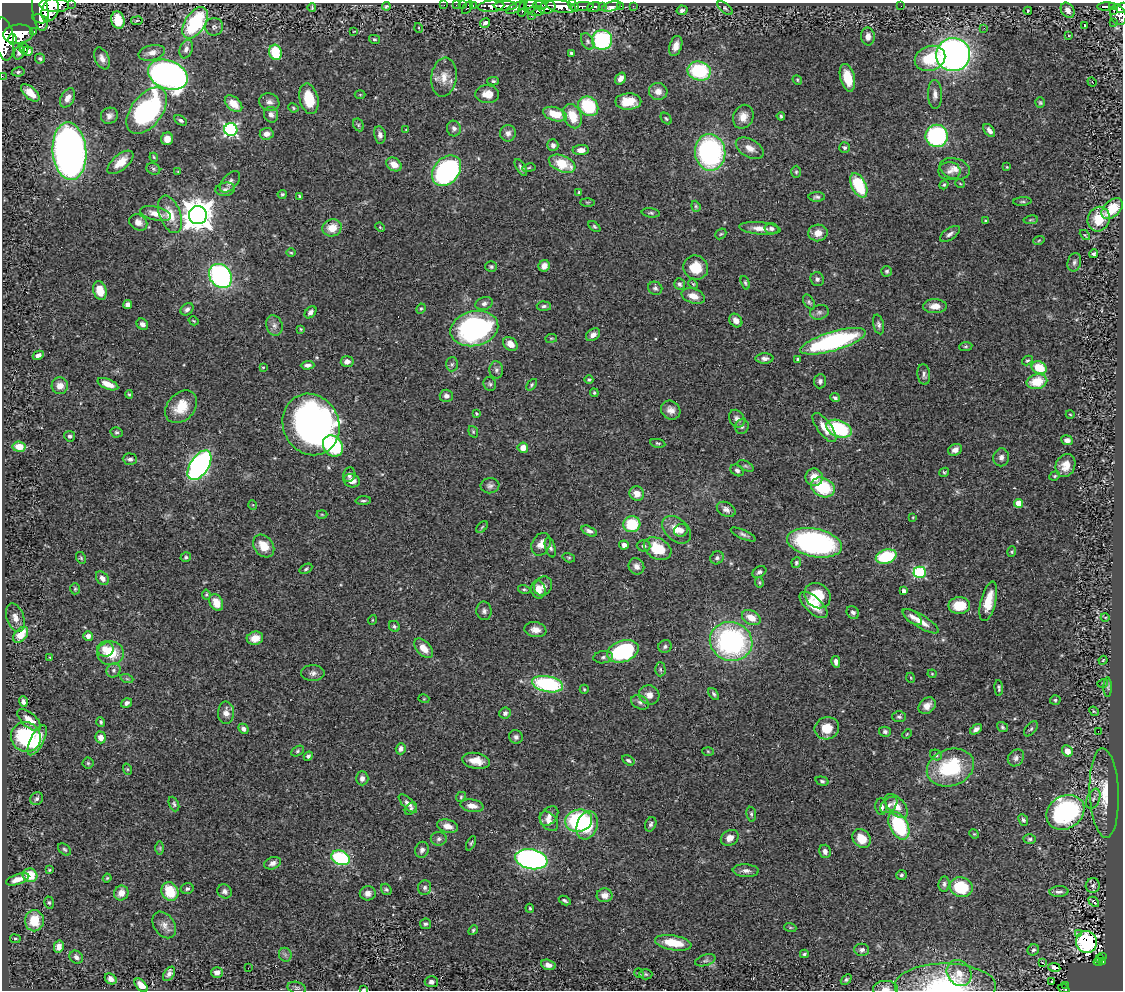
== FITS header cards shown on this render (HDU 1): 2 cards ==
NAXIS1  =                 1121
NAXIS2  =                  988

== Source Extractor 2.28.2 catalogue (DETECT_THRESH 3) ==
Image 1121 x 988 px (HDU 1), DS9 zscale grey, 1 PNG px = 1 image px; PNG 1125 x 992 px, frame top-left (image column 1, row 988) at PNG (2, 3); each listed source drawn as its Kron ellipse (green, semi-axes under 4 px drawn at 4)
Background 0.536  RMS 0.029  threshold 0.0864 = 3 sigma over >= 5 px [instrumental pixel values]
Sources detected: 466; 1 with non-positive FLUX_AUTO (blend fragments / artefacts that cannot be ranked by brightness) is neither listed nor drawn; the other 465 listed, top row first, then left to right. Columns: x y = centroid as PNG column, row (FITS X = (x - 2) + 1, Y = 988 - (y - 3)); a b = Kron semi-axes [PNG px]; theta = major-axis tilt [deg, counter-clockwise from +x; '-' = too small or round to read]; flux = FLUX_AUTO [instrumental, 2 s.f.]
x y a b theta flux
71 3 2 2 - 19
54 5 15 7 -3 1800
444 5 2 2 - 8.4
456 5 2 2 - 5.9
462 5 2 2 - 7.5
473 5 3 2 - 17
540 5 7 3 -7 210
386 6 4 3 - 3.2
491 6 13 5 4 920
505 6 11 4 1 680
530 6 7 6 - 340
573 6 6 3 -57 310
611 6 10 4 17 63
621 6 2 2 - 9.3
633 6 2 2 - 6.5
901 6 2 2 - 1.2
1106 6 9 3 1 140
312 7 4 3 - 2.8
467 7 7 3 58 58
547 7 8 6 20 780
561 7 15 6 -10 1500
582 7 11 4 5 490
594 7 6 5 - 160
602 7 3 3 - 93
1112 7 4 3 - 76
516 8 10 4 28 360
725 8 9 4 -40 3.7
1122 8 5 4 - 130
523 9 8 3 76 270
40 10 21 8 -83 2000
50 10 12 8 69 1400
682 10 5 4 - 5.4
1068 10 8 6 -56 13
1114 10 3 2 - 36
536 11 8 5 -1 180
1028 11 4 2 - 2.1
1118 15 10 7 -71 490
531 16 3 2 - 5.4
40 19 8 3 -14 420
118 20 9 6 -75 37
137 21 6 3 9 1.9
1113 22 4 2 - 6.6
195 23 17 10 57 180
485 23 5 4 - 5.2
1085 25 3 3 - 54
214 27 9 9 - 6.2
419 28 5 3 - 1.6
984 28 3 3 - 1.8
34 31 3 3 - 56
354 31 3 2 - 1.2
18 34 15 9 5 2900
868 36 9 7 -88 13
1069 36 4 2 - 1.4
4 39 22 9 -82 3000
12 39 5 4 - 590
374 39 5 4 - 2.8
602 40 10 10 - 210
588 41 9 6 -61 5.7
676 46 10 6 72 14
24 49 5 4 - 7.4
186 49 9 6 69 9.9
28 51 5 4 - 2.6
19 52 7 5 69 7.7
275 52 8 6 -73 71
152 53 13 7 13 13
571 53 3 3 - 2.9
953 55 17 16 - 1000
102 58 12 7 -66 10
930 58 16 12 22 71
40 59 5 5 - 3.4
699 71 12 9 -12 130
18 72 6 4 11 3.7
168 75 21 14 -21 1100
2 76 2 2 - 7
444 77 19 12 83 27
620 78 6 5 - 9.3
847 78 14 7 -75 34
797 80 5 4 - 2.2
493 81 6 4 -1 3.6
1092 82 5 3 - 1.7
658 91 9 8 - 15
30 93 11 5 -42 25
360 94 5 3 - 1.8
487 94 12 9 -3 22
935 94 14 7 -88 11
68 98 10 6 62 13
309 99 15 9 -77 49
269 102 10 8 -19 9.9
628 102 13 8 1 34
1040 103 5 4 - 2.6
233 104 10 6 -42 25
588 106 11 9 -41 120
293 108 5 4 - 2.7
147 111 27 15 53 300
555 114 12 6 -17 37
271 115 8 7 - 8.6
109 116 9 8 - 8.9
572 116 12 8 -67 39
781 116 4 3 - 3.5
743 117 12 10 67 18
666 119 6 4 -49 3.2
181 120 7 4 -31 4.4
358 125 7 5 -62 3.2
454 128 8 7 - 7.3
231 129 6 6 - 370
406 129 3 2 - 1.3
989 131 7 4 -52 8.3
508 133 8 8 - 11
267 134 7 6 - 9.8
380 135 8 6 -80 8.4
937 136 11 11 - 280
167 139 6 6 - 12
553 145 6 5 - 8.4
750 148 15 9 -29 17
845 148 5 5 - 5.2
581 150 8 5 2 12
69 151 29 17 -86 1000
710 152 18 15 -82 350
154 157 4 3 - 1.9
120 162 16 7 40 28
394 164 8 6 -33 19
562 164 14 8 -22 57
521 167 9 4 -59 5.7
1007 167 4 3 - 1.7
529 168 7 3 9 2.1
153 169 7 5 -23 3.4
955 169 15 10 -17 17
447 171 17 12 49 310
949 171 11 9 0 11
178 172 4 3 - 1.3
796 172 6 5 - 3.2
230 182 13 7 48 9.2
960 183 5 3 - 1.7
859 185 13 7 -63 95
944 185 5 4 - 2.9
225 189 10 6 10 7
579 192 4 3 - 2.4
282 194 4 4 - 2.9
300 196 3 2 - 2.3
817 197 8 5 -1 4.8
587 202 7 4 0 2.6
1022 202 9 4 4 3.2
696 206 5 4 - 2.6
1112 209 13 8 42 58
651 213 9 4 -7 4
156 214 16 6 -14 20
170 214 19 10 -69 33
198 215 9 9 - 3500
1099 219 12 11 - 47
1031 220 7 3 9 2.5
985 221 4 3 - 2.7
138 222 9 7 -32 12
380 227 5 4 - 2.5
594 227 7 4 -41 2.8
332 228 10 8 18 29
760 228 21 6 -5 18
771 229 7 5 4 5.7
818 233 9 8 - 17
721 234 6 5 - 2.8
950 234 11 5 34 7.5
1085 235 6 3 -44 2.2
1039 240 6 3 20 2.4
291 253 4 3 - 1.9
1094 254 4 3 - 4.7
1074 262 9 6 77 6.6
491 266 6 5 - 3.3
544 266 6 5 - 13
696 267 12 12 - 44
887 271 5 5 - 3.4
220 276 13 10 -54 340
817 279 7 6 - 5.7
745 283 7 4 -72 3.3
679 284 6 5 - 4.7
693 284 5 4 - 2.2
655 288 7 6 - 4.8
100 290 9 6 -73 35
693 296 12 7 -18 21
809 302 8 5 -58 3.9
484 303 9 6 18 6.4
128 305 5 4 - 9.5
544 306 7 4 -4 4.2
935 306 12 7 1 17
187 309 7 5 40 6.8
421 309 5 4 - 2.7
311 312 7 5 49 8.4
819 312 9 7 15 6
194 321 5 3 - 1.7
736 321 7 6 - 13
142 324 6 5 - 8.2
879 324 10 5 -77 5.8
274 326 10 8 -70 9.3
474 328 24 17 13 410
301 329 4 3 - 2
593 335 8 5 34 9.1
551 338 6 3 8 1.9
833 341 34 9 17 300
510 344 8 6 -39 19
966 346 7 4 6 2.9
38 355 6 4 29 7.1
765 358 9 5 0 7.4
798 359 3 3 - 3
1027 360 6 4 32 2.9
347 362 6 5 - 11
452 364 7 6 - 4
307 365 7 4 2 6
263 367 4 4 - 2.5
1039 368 8 6 -27 59
496 370 8 7 - 5.8
924 375 10 6 -83 6.4
589 380 4 4 - 3
820 381 7 6 - 6
1037 382 10 7 12 56
108 384 11 5 -22 19
490 384 7 6 - 4.3
532 385 6 4 47 3.2
60 386 8 8 - 18
594 393 4 4 - 2.5
129 394 4 4 - 2.5
446 396 7 6 - 6.3
835 398 5 4 - 3.9
181 407 18 13 48 40
671 410 10 9 - 13
476 414 4 3 - 2.2
1070 414 4 3 - 1.6
737 419 9 7 -58 8.8
311 424 31 28 -64 840
742 427 7 6 - 4.9
824 427 17 7 -53 24
839 429 13 8 -21 140
116 432 6 5 - 3.4
473 432 6 4 -70 2.5
70 436 5 5 - 5
1067 440 6 5 - 11
658 443 8 4 -9 3
333 446 11 9 -50 110
19 447 6 5 - 33
523 448 5 5 - 19
955 450 7 5 27 9.3
1001 457 9 8 - 8.6
130 459 7 5 -3 5.9
199 465 17 9 57 580
1065 465 12 9 67 22
746 466 9 4 -26 4
737 470 7 5 -34 5.3
944 472 5 4 - 2.9
349 474 7 6 - 6.8
1055 476 5 4 - 2.9
814 477 9 8 - 24
352 481 8 6 -15 16
490 486 9 7 7 6.8
823 487 12 9 -25 100
637 493 7 7 - 18
363 500 8 3 3 3.2
1018 503 4 4 - 38
253 505 5 3 - 1.7
726 509 10 7 -29 8.7
322 514 5 3 - 1.7
913 517 4 3 - 1.6
632 524 8 8 - 76
482 527 7 4 45 2.4
676 530 16 11 -43 26
681 530 7 6 - 8
589 531 8 4 -24 7.3
743 534 13 4 -25 6
815 543 28 14 -11 440
541 544 12 9 65 15
624 545 5 4 - 10
264 546 12 9 -51 31
644 546 7 5 -2 5.8
550 547 10 5 -73 5.1
658 549 14 10 -28 61
1012 552 5 4 - 2.6
186 557 5 5 - 3.5
886 557 10 7 17 120
81 558 6 5 - 3
569 558 6 4 -16 2.7
717 558 7 6 - 4.7
796 563 5 5 - 3.4
636 566 8 7 - 11
306 569 7 4 32 3
759 572 7 5 32 5.1
920 572 6 5 - 200
102 578 8 5 -52 11
759 583 5 4 - 2.3
543 586 10 8 54 10
75 589 5 4 - 2.6
524 589 6 4 -14 3.1
538 589 9 7 -78 18
903 591 4 3 - 7.5
206 595 5 4 - 2.5
818 596 14 12 -39 55
988 601 20 7 76 35
216 603 9 6 -64 25
813 605 17 8 -42 40
959 606 11 8 0 50
484 611 9 7 -83 6.9
853 612 7 5 -44 5.4
913 617 11 5 -37 9.1
1105 617 4 3 - 1.6
15 618 15 8 -70 14
751 618 10 7 -28 27
372 620 5 3 - 1.6
920 621 21 6 -31 21
394 626 6 5 - 3.9
535 630 11 7 -9 14
21 635 9 6 49 42
88 636 5 4 - 8.9
255 638 8 6 12 22
731 641 21 19 -18 380
665 646 7 6 - 4.8
424 648 11 7 -47 20
105 649 8 7 - 22
623 651 16 10 18 200
110 653 13 11 2 51
603 657 10 6 8 5.1
50 658 3 3 - 1.6
1103 660 4 3 - 2.1
836 662 6 4 -78 8.1
660 669 7 5 -90 3.8
114 670 7 6 - 5.6
313 673 11 8 0 8.8
932 674 4 4 - 1.8
911 678 5 3 - 1.6
127 679 6 4 -19 2.7
1103 683 5 3 - 1.5
547 684 16 8 -11 210
1108 687 10 4 -90 4.5
999 688 8 4 -84 3.8
584 689 4 4 - 2.8
714 694 7 4 -52 3.9
649 695 10 9 - 16
424 699 5 3 - 1.7
1055 700 5 4 - 3.2
23 702 5 4 - 6.9
640 702 9 6 -28 6.9
127 703 5 4 - 5.7
927 706 9 7 43 14
1094 711 5 4 - 2.4
226 713 11 8 88 15
505 713 6 5 - 5.5
899 717 7 5 -1 4.3
29 720 15 7 -42 23
101 722 5 4 - 3.2
1002 727 6 4 -36 3.3
827 728 12 11 - 35
243 729 5 4 - 7
976 729 7 4 36 7.6
1031 729 9 5 51 4.2
1098 731 2 2 - 1.4
885 732 6 5 - 4.8
907 734 5 3 - 1.8
26 737 15 14 - 140
101 737 6 5 - 15
516 737 7 6 - 6.1
37 740 16 6 63 42
401 749 5 5 - 8.8
297 751 7 4 28 3.4
708 751 6 4 -2 1.9
1067 751 6 5 - 18
936 755 6 5 - 3.7
308 756 5 4 - 5.1
1016 758 9 7 50 7.2
628 760 7 4 -32 4.5
476 761 14 7 -10 26
88 763 5 5 - 3
950 767 24 18 19 130
127 769 6 3 -71 2.2
362 778 7 6 - 8.2
822 781 7 4 -15 3.7
1104 793 45 14 -88 67
461 797 5 4 - 2.7
37 799 7 6 - 4.7
1093 799 11 6 67 7.2
408 803 12 5 -45 10
174 804 8 5 -67 4.1
889 805 10 6 42 7.3
472 806 11 6 -10 16
896 806 14 8 -48 21
881 807 8 6 -85 9.3
411 809 7 5 48 3.9
1065 812 20 16 32 340
751 814 7 5 -80 3.6
549 816 11 7 49 11
1023 820 6 4 -66 4.2
549 821 11 7 -48 13
579 821 13 11 12 200
651 824 7 5 69 4.9
587 825 14 10 72 70
447 826 11 6 -14 15
899 826 15 9 -62 160
974 834 5 4 - 2.1
730 838 9 7 30 13
862 838 10 8 -47 31
439 839 8 7 - 6
1030 839 6 4 2 3.4
471 843 8 3 64 2.7
160 848 7 4 90 3.4
65 849 7 5 -39 3.5
422 850 8 6 69 7.1
825 851 7 5 -77 7.6
340 858 10 7 -23 150
531 859 16 10 -11 630
273 863 9 6 20 8.5
50 870 3 3 - 1.9
746 871 13 6 -3 9.6
30 875 7 6 - 41
901 875 5 5 - 3.9
107 878 4 4 - 2.1
18 879 12 5 19 16
944 884 7 6 - 5
1093 885 7 7 - 5.5
961 887 11 9 -16 81
425 888 7 6 - 5.8
187 889 6 5 - 3.9
386 889 6 5 - 3.5
170 891 9 8 - 62
225 891 7 6 - 7.7
1059 892 9 5 1 7
121 893 7 7 - 18
368 893 8 7 - 9.9
605 895 8 7 - 14
565 900 6 4 -29 3.6
49 902 6 4 -73 3.2
1094 902 6 2 -44 3.4
530 908 4 3 - 2.6
34 921 11 9 -90 49
425 924 5 5 - 4.1
164 925 14 10 -55 14
790 927 6 4 -19 2.7
473 930 5 4 - 3
1078 933 3 2 - 31
15 939 5 3 - 2.1
1086 942 11 10 - 230
673 943 18 7 -9 47
59 947 6 5 - 12
862 950 7 6 - 6.6
1033 950 6 5 - 4.4
804 954 4 3 - 3
285 955 7 6 - 5.4
1103 956 3 3 - 11
76 957 7 6 - 7.1
1100 959 3 3 - 19
705 960 10 5 17 5.5
1102 961 4 3 - 38
1042 962 2 2 - 1.2
1098 962 4 2 - 30
548 965 7 5 -18 10
1054 967 6 3 -9 4.3
248 968 2 2 - 1.7
217 973 6 5 - 9.9
639 973 5 3 - 2
959 973 14 11 -49 24
169 974 8 5 55 6.7
646 974 7 5 -2 3.6
111 979 6 5 - 9
846 979 6 4 39 3.3
431 982 6 5 - 6.2
1051 982 2 2 - 2.7
141 985 8 5 -46 19
1066 985 3 2 - 16
945 986 50 22 0 190
297 988 9 6 -16 4.8
1064 988 6 3 -22 41
364 989 3 2 - 2.1
885 989 12 8 0 11
At the frame edge (FLAGS 8, measured only in part): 8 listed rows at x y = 71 3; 1122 8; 4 39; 2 76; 945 986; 1064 988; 364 989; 885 989
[1 non-positive-flux detection neither listed nor drawn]